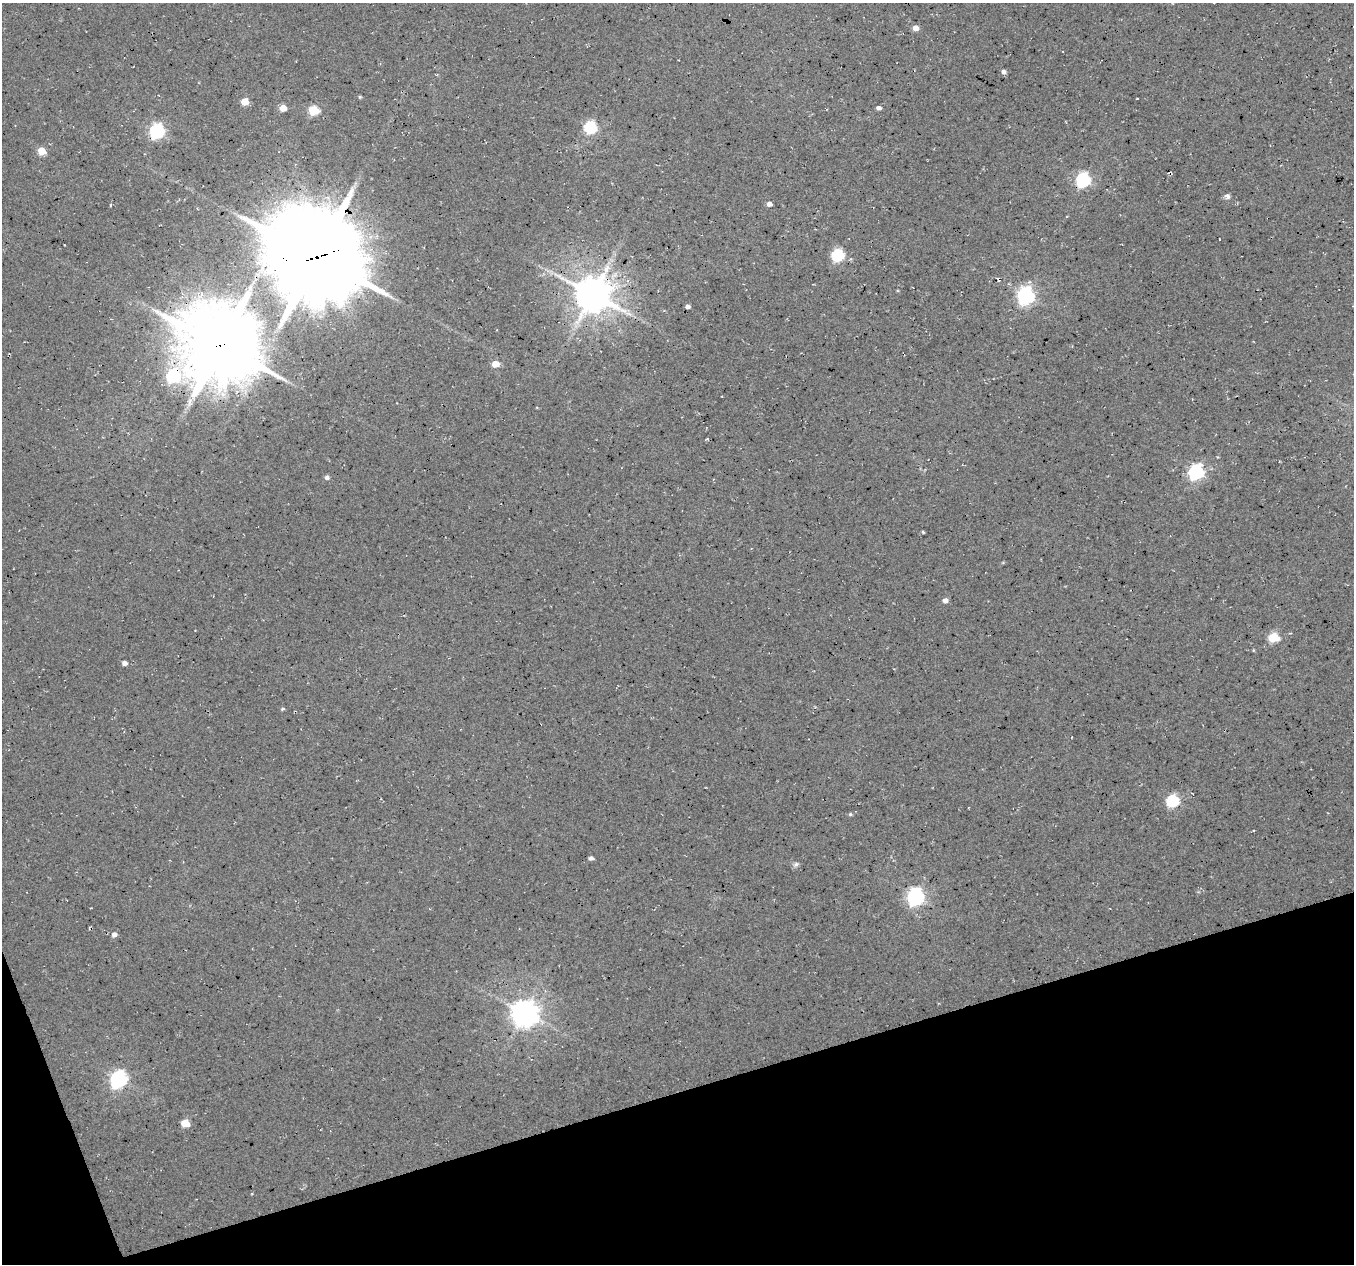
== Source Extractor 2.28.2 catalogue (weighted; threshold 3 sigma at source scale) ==
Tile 14 of 4 x 4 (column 2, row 4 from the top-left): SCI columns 1354-2705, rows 119-1380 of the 5408 x 5234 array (HDU 1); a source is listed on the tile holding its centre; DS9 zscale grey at full resolution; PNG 1356 x 1266 px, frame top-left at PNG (2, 3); no overlay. Shown black and unused: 15% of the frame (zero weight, under 3 of 4 exposures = <1% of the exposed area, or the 3 px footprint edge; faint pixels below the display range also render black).
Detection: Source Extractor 2.28.2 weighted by HDU 2 'WHT'; one run over the whole footprint, this tile lists its part. Background 0.0276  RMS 0.0063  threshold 0.0285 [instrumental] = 3 sigma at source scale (4.5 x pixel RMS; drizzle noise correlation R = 1.50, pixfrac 1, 0.0396/0.0396 arcsec/px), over >= 5 px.
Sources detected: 39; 1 cosmic-ray / hot-pixel residue — not listed; the other 38 listed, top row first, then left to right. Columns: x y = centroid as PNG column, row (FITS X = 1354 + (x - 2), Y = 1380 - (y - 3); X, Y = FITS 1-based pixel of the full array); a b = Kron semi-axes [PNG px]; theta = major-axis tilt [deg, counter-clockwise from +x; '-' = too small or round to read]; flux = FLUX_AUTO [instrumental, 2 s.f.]
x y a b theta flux
916 28 5 4 - 5.5
1003 71 6 5 - 2.1
360 97 5 3 - 0.74
245 102 5 5 - 12
283 108 5 5 - 9.2
878 108 4 4 - 2.6
314 110 6 5 - 39
590 127 6 6 - 84
157 131 6 6 - 140
42 151 5 5 - 16
1083 180 6 6 - 130
1227 196 7 5 -24 2.6
769 204 5 4 - 2.7
110 205 4 2 - 0.57
838 255 6 6 - 75
316 257 34 31 -39 7500
593 294 11 10 - 1800
1026 295 7 7 - 240
688 306 4 3 - 2.2
220 345 26 24 -34 5100
495 364 6 5 - 8.8
173 376 8 7 - 86
1196 472 7 6 - 160
327 477 5 4 - 2
945 600 5 5 - 3.3
1290 633 3 3 - 0.61
1274 637 6 5 - 38
124 663 5 5 - 2.6
282 709 5 4 - 0.91
1172 801 6 6 - 78
850 814 5 4 - 0.93
591 858 5 4 - 1.8
796 864 7 6 - 1.6
915 897 7 7 - 230
114 934 6 6 - 2.8
524 1013 9 8 - 840
118 1079 7 7 - 210
185 1123 6 5 - 17
Overlapping masked pixels (flux is a lower limit): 5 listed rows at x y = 1083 180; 316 257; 593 294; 220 345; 173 376